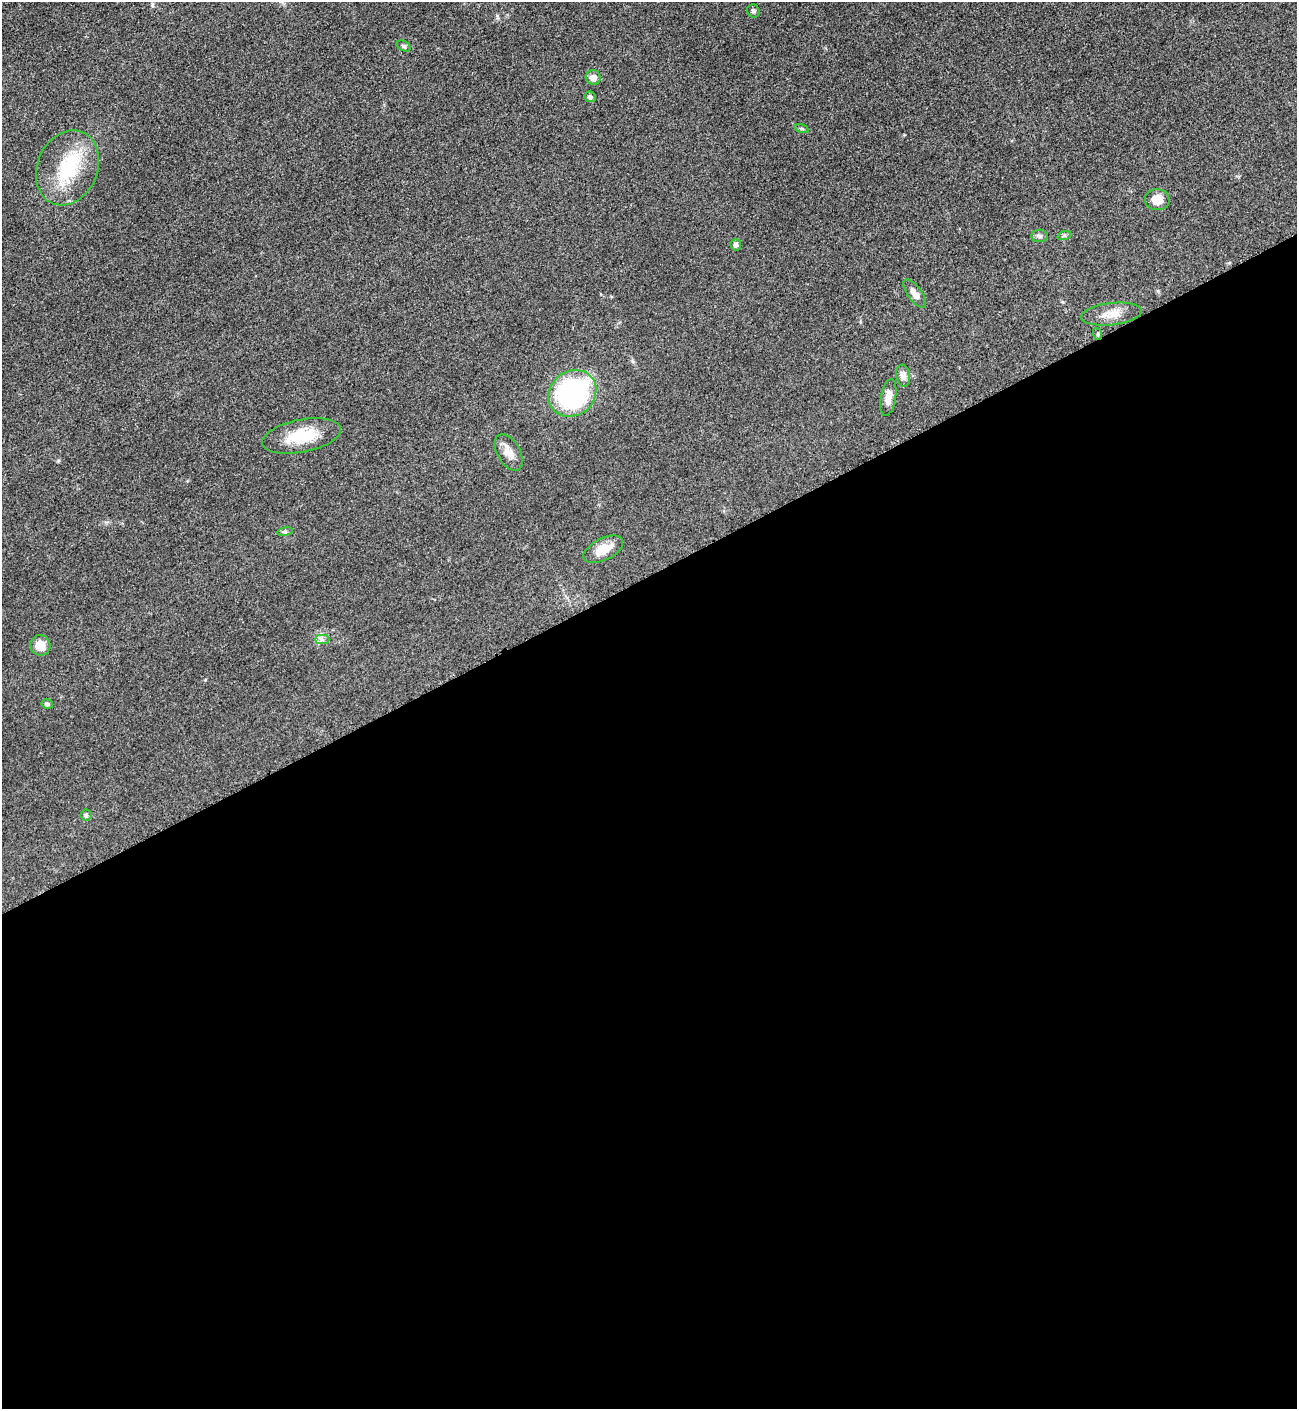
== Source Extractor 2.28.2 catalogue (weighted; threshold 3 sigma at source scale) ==
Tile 15 of 4 x 4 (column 3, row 4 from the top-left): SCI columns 2751-4045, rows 8-1414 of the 5636 x 5647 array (HDU 1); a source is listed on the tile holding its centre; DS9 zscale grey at full resolution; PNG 1299 x 1411 px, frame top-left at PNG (2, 2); each listed source drawn as its Kron ellipse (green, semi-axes under 4 px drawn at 4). Shown black and unused: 59% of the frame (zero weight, under 3 of 5 exposures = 1% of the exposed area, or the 3 px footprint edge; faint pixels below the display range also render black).
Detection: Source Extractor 2.28.2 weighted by HDU 2 'WHT'; one run over the whole footprint, this tile lists its part. Background 0.0927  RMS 0.0067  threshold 0.0302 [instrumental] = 3 sigma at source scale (4.5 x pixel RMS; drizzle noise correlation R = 1.50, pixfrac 1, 0.05/0.05 arcsec/px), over >= 5 px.
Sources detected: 25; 1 inside a brighter object's white glare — neither listed nor drawn; the other 24 listed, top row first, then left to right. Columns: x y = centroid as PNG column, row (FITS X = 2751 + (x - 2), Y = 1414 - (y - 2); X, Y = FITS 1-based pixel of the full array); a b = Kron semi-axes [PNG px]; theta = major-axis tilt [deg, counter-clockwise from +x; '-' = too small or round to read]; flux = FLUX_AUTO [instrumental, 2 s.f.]
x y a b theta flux
753 11 7 6 - 1.8
404 46 7 5 -28 1.3
593 78 7 7 - 4.6
590 97 6 5 - 1.5
802 129 7 3 -19 0.99
67 168 39 30 67 40
1157 200 12 10 -3 8.7
1039 236 8 6 1 1.7
1064 236 7 4 19 1.1
736 245 5 5 - 1.9
915 293 17 7 -55 5.2
1111 314 30 11 7 9.1
1098 334 6 4 -72 0.92
903 376 11 7 -80 4.1
572 393 25 22 40 110
888 397 19 7 80 6.1
302 436 40 16 11 24
509 452 20 11 -60 6.7
285 532 8 4 8 1.2
603 549 21 11 27 12
322 639 7 4 0 1.7
40 645 10 10 - 7.6
47 704 6 4 -15 1.5
86 815 5 5 - 1.5